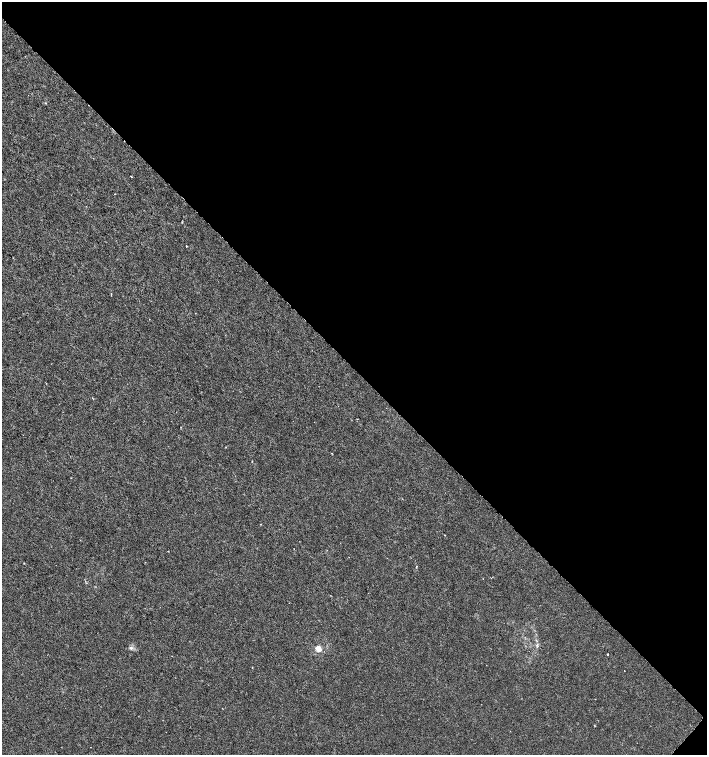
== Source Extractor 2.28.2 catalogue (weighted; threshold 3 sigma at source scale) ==
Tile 8 of 4 x 4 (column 4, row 2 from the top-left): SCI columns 4456-5864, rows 3012-4516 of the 6029 x 6029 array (HDU 1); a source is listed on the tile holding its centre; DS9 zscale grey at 2 x 2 block average (1 PNG px = mean of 2 x 2 image px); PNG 709 x 757 px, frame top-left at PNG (2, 2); no overlay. Shown black and unused: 49% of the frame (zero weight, under 3 of 6 exposures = <1% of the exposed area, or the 3 px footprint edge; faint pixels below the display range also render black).
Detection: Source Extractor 2.28.2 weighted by HDU 2 'WHT'; one run over the whole footprint, this tile lists its part. Background -1.77e-04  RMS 0.001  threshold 0.00422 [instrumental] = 3 sigma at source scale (4.09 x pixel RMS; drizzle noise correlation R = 1.36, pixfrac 0.8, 0.0396/0.0396 arcsec/px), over >= 5 px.
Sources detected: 10; all 10 listed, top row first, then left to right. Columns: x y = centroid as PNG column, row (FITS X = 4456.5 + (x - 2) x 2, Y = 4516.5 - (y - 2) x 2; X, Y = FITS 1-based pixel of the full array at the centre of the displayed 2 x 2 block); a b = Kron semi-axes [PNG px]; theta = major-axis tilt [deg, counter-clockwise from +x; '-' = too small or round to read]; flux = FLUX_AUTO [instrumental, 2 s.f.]
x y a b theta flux
131 177 2 2 - 0.1
186 246 2 2 - 0.33
195 313 2 2 - 0.067
444 535 3 2 - 0.093
294 549 2 2 - 0.095
24 563 2 2 - 0.084
416 566 2 2 - 0.11
131 648 5 4 - 0.48
318 648 3 3 - 6.2
608 654 2 2 - 0.24
Diffuse or blended objects may show on this block-average render without a row.